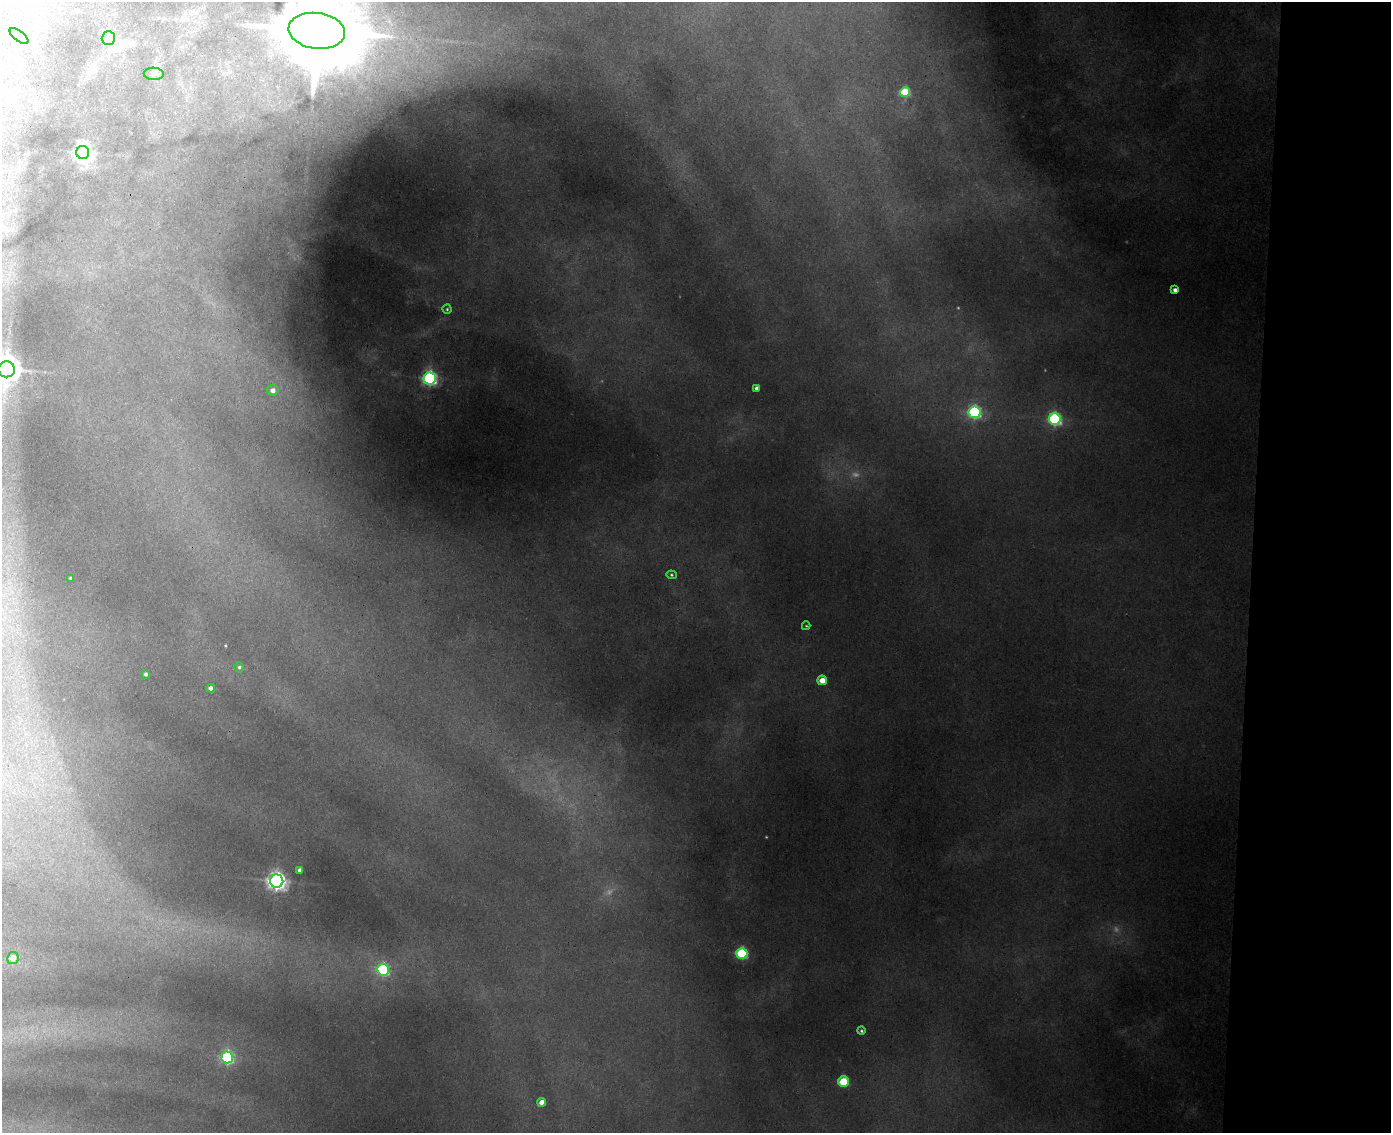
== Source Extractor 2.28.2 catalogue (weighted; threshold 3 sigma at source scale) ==
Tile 9 of 3 x 4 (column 3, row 3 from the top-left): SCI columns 3061-4449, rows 1145-2275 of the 4623 x 4549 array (HDU 1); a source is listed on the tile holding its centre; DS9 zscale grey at full resolution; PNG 1393 x 1135 px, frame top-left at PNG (2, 2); each listed source drawn as its Kron ellipse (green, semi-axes under 4 px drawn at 4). Shown black and unused: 10% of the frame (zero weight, under 3 of 4 exposures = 6% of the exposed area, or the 3 px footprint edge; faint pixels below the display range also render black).
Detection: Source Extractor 2.28.2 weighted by HDU 2 'WHT'; one run over the whole footprint, this tile lists its part. Background 0.123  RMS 0.0092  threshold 0.0412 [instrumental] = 3 sigma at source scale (4.5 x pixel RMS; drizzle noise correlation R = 1.50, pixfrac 1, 0.05/0.05 arcsec/px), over >= 5 px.
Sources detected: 35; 5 too faint to see at this stretch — neither listed nor drawn; the other 30 listed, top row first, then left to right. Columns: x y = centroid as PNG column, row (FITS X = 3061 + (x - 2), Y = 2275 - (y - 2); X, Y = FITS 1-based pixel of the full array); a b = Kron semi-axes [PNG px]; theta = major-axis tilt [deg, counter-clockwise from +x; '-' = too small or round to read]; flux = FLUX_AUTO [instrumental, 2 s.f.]
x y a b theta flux
317 31 28 18 -8 15000
19 36 11 5 -38 4.8
108 38 7 6 - 3.4
154 74 10 6 -3 3.1
905 92 5 5 - 46
83 153 6 6 - 380
1175 290 4 4 - 3.6
447 309 4 4 - 1.1
7 369 8 8 - 1200
430 378 6 6 - 220
757 388 4 4 - 3.7
273 390 5 5 - 5.4
974 412 6 6 - 160
1055 419 6 6 - 160
671 575 5 4 - 1.2
70 578 3 3 - 1.1
806 626 4 4 - 0.78
239 667 5 5 - 1.8
146 674 4 3 - 1.8
822 680 5 4 - 12
211 688 4 4 - 4
300 870 4 4 - 3.6
277 881 6 6 - 460
742 953 5 5 - 92
13 958 6 5 - 8.4
383 970 6 6 - 120
861 1031 4 4 - 1.3
227 1057 6 5 - 150
843 1082 5 5 - 43
542 1102 4 4 - 8.9
Isophote crosses this tile's border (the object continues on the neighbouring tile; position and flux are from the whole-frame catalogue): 2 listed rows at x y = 317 31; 7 369